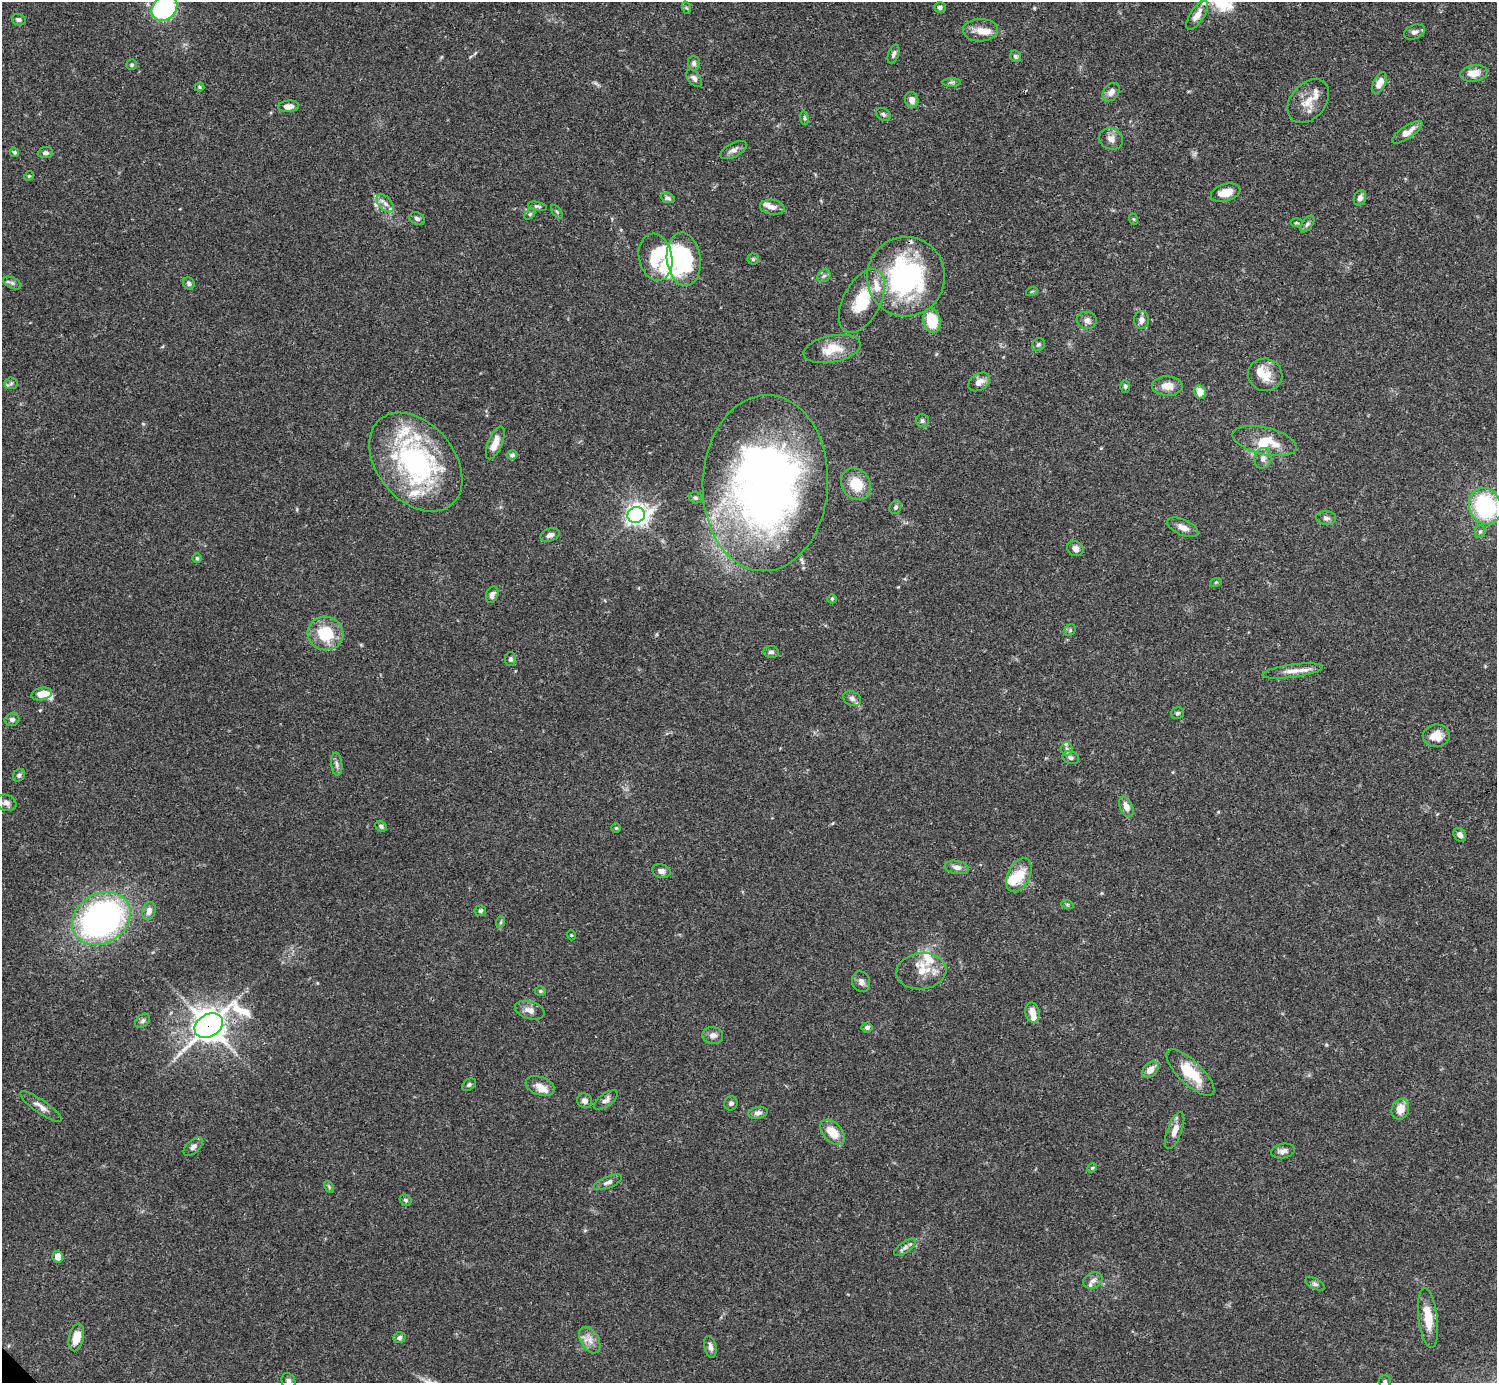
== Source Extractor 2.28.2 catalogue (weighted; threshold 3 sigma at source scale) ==
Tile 10 of 4 x 4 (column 2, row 3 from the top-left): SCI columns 1495-2989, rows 1539-2919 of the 5982 x 5981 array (HDU 1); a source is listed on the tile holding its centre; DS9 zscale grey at full resolution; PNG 1499 x 1385 px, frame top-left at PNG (2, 2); each listed source drawn as its Kron ellipse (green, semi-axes under 4 px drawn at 4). Shown black and unused: <1% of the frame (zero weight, under 3 of 4 exposures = <1% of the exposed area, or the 3 px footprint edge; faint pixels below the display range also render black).
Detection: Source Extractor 2.28.2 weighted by HDU 2 'WHT'; one run over the whole footprint, this tile lists its part. Background 0.0692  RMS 0.0032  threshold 0.0144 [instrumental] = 3 sigma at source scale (4.5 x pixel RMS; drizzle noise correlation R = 1.50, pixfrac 1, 0.05/0.05 arcsec/px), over >= 5 px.
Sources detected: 173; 3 inside a brighter object's white glare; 1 cosmic-ray / hot-pixel residue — neither listed nor drawn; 22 inside a brighter listed object's ellipse — not listed separately; the other 147 listed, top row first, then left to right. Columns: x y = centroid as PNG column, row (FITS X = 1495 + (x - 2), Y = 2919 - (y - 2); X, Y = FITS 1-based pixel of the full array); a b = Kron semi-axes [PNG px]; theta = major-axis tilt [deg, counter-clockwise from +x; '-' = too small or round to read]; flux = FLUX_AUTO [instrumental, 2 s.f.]
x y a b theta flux
940 7 6 5 - 0.87
164 8 14 11 43 41
687 8 6 4 -70 0.49
1197 15 17 7 58 3.1
19 20 7 5 -12 0.91
980 30 17 11 1 3.6
1414 32 11 7 19 1.3
894 54 10 5 70 0.92
1016 56 6 5 - 0.69
694 63 7 6 - 1
132 65 5 5 - 0.54
1474 73 14 8 8 3.9
694 78 10 6 -50 1.1
952 82 9 4 0 0.74
1379 83 11 6 63 3.1
199 87 5 4 - 0.35
1111 92 10 7 52 1.8
912 100 8 6 -74 2
1308 101 25 17 50 5.5
288 106 10 6 4 2.4
883 114 8 6 -34 0.7
804 118 7 3 -82 0.5
1407 132 18 6 34 2.9
1111 139 12 10 -22 2.2
733 150 14 7 27 1.6
14 152 5 4 - 0.56
45 153 8 5 6 1
29 176 5 4 - 0.36
1226 193 15 8 17 4.7
668 198 7 5 -21 0.79
1360 198 8 6 69 1.5
385 203 10 6 -49 1.6
537 206 10 4 -13 0.64
772 207 12 7 -7 1.7
557 212 8 4 -54 0.51
530 214 6 4 45 0.41
417 219 8 6 -26 0.97
1133 219 6 3 -70 0.33
1297 223 6 3 0 0.37
1307 224 9 5 52 0.77
655 257 24 16 -78 9.8
684 259 27 17 -83 21
753 259 5 5 - 0.48
824 276 7 5 42 0.76
906 277 40 39 - 56
12 283 10 5 -25 0.85
189 283 6 5 - 0.88
1032 291 6 3 19 0.33
862 301 34 19 63 13
1087 320 10 8 -7 1.6
1141 320 9 7 84 1.6
932 321 12 8 -77 10
1038 345 7 6 - 0.69
832 349 29 13 11 6.9
1265 375 17 16 - 5.1
979 382 12 8 34 2.2
11 383 6 6 - 0.71
1125 386 6 5 - 0.61
1167 386 15 9 -1 4
1200 392 6 6 - 3.5
922 421 6 6 - 0.67
1264 441 32 13 -13 8.8
495 443 17 7 67 3.9
512 455 5 4 - 0.72
1263 458 10 8 72 1.6
416 462 56 38 -50 60
765 483 88 62 87 230
856 484 17 14 -57 8
695 498 6 5 - 0.57
1485 506 18 16 -67 33
896 507 7 5 64 0.85
636 515 9 7 18 180
1326 518 10 7 -6 1.1
1183 527 16 7 -24 2.5
1480 532 6 5 - 0.61
550 535 10 6 22 1.5
1075 548 9 7 -30 1.8
197 558 5 5 - 0.49
1216 582 6 3 19 0.41
492 595 8 6 71 1.5
832 599 5 4 - 0.42
1070 630 6 5 - 0.49
325 633 18 17 - 14
771 652 7 6 - 0.95
510 659 6 6 - 0.73
1293 671 30 6 8 3.3
42 694 10 6 13 3.8
852 699 9 7 -25 1.2
1177 713 7 5 15 0.68
12 719 7 6 - 1.2
1436 736 13 11 8 4.1
1067 749 7 6 - 0.84
1071 757 8 6 -16 1
337 764 11 5 -84 1.1
19 775 7 5 51 0.83
6 803 10 8 -19 1.7
1126 807 11 6 -65 2.5
381 826 6 5 - 0.72
616 828 4 4 - 0.34
1460 835 7 5 -56 1.6
957 867 12 6 -10 1.8
661 871 9 7 -15 1.2
1019 875 18 11 65 6.8
1067 904 6 4 -18 0.43
149 911 9 6 72 1.9
480 911 6 5 - 0.77
101 919 31 24 30 120
501 922 6 4 71 0.43
571 935 5 3 - 0.26
921 971 25 18 7 7
861 982 10 9 - 1.4
540 991 5 4 - 0.49
530 1010 15 8 -17 2.3
1032 1012 10 7 -77 2.9
143 1021 8 6 41 0.83
209 1025 15 11 31 510
867 1027 5 5 - 1.1
713 1035 10 8 -6 1.7
1150 1070 10 6 45 2.7
1190 1073 31 11 -44 9.7
469 1085 8 5 37 0.71
540 1086 15 9 -21 2.5
606 1100 14 6 37 1.4
585 1101 8 7 - 1.6
731 1103 7 6 - 0.78
41 1106 25 6 -35 2.3
1400 1109 10 8 71 4
758 1113 10 6 10 1.2
1175 1131 19 7 69 2.9
833 1132 15 9 -45 6.3
193 1147 11 6 43 1.3
1283 1151 12 7 11 1.6
1092 1168 5 4 - 0.4
608 1182 15 6 22 1.3
329 1187 6 4 -57 0.43
406 1200 6 5 - 0.58
905 1247 12 5 37 1.2
58 1257 6 5 - 3.3
1093 1281 10 7 24 1.4
1315 1284 10 5 -27 0.8
1428 1318 30 9 -83 6.5
76 1337 14 7 77 5
399 1337 6 5 - 1
590 1340 14 8 -60 2.7
710 1347 11 6 -79 1.4
288 1381 8 6 -71 1.4
1385 1382 7 6 - 0.72
Overlapping masked pixels (flux is a lower limit): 1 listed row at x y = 209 1025
Isophote crosses this tile's border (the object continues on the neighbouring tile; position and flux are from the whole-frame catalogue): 4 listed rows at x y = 164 8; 1485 506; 288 1381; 1385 1382